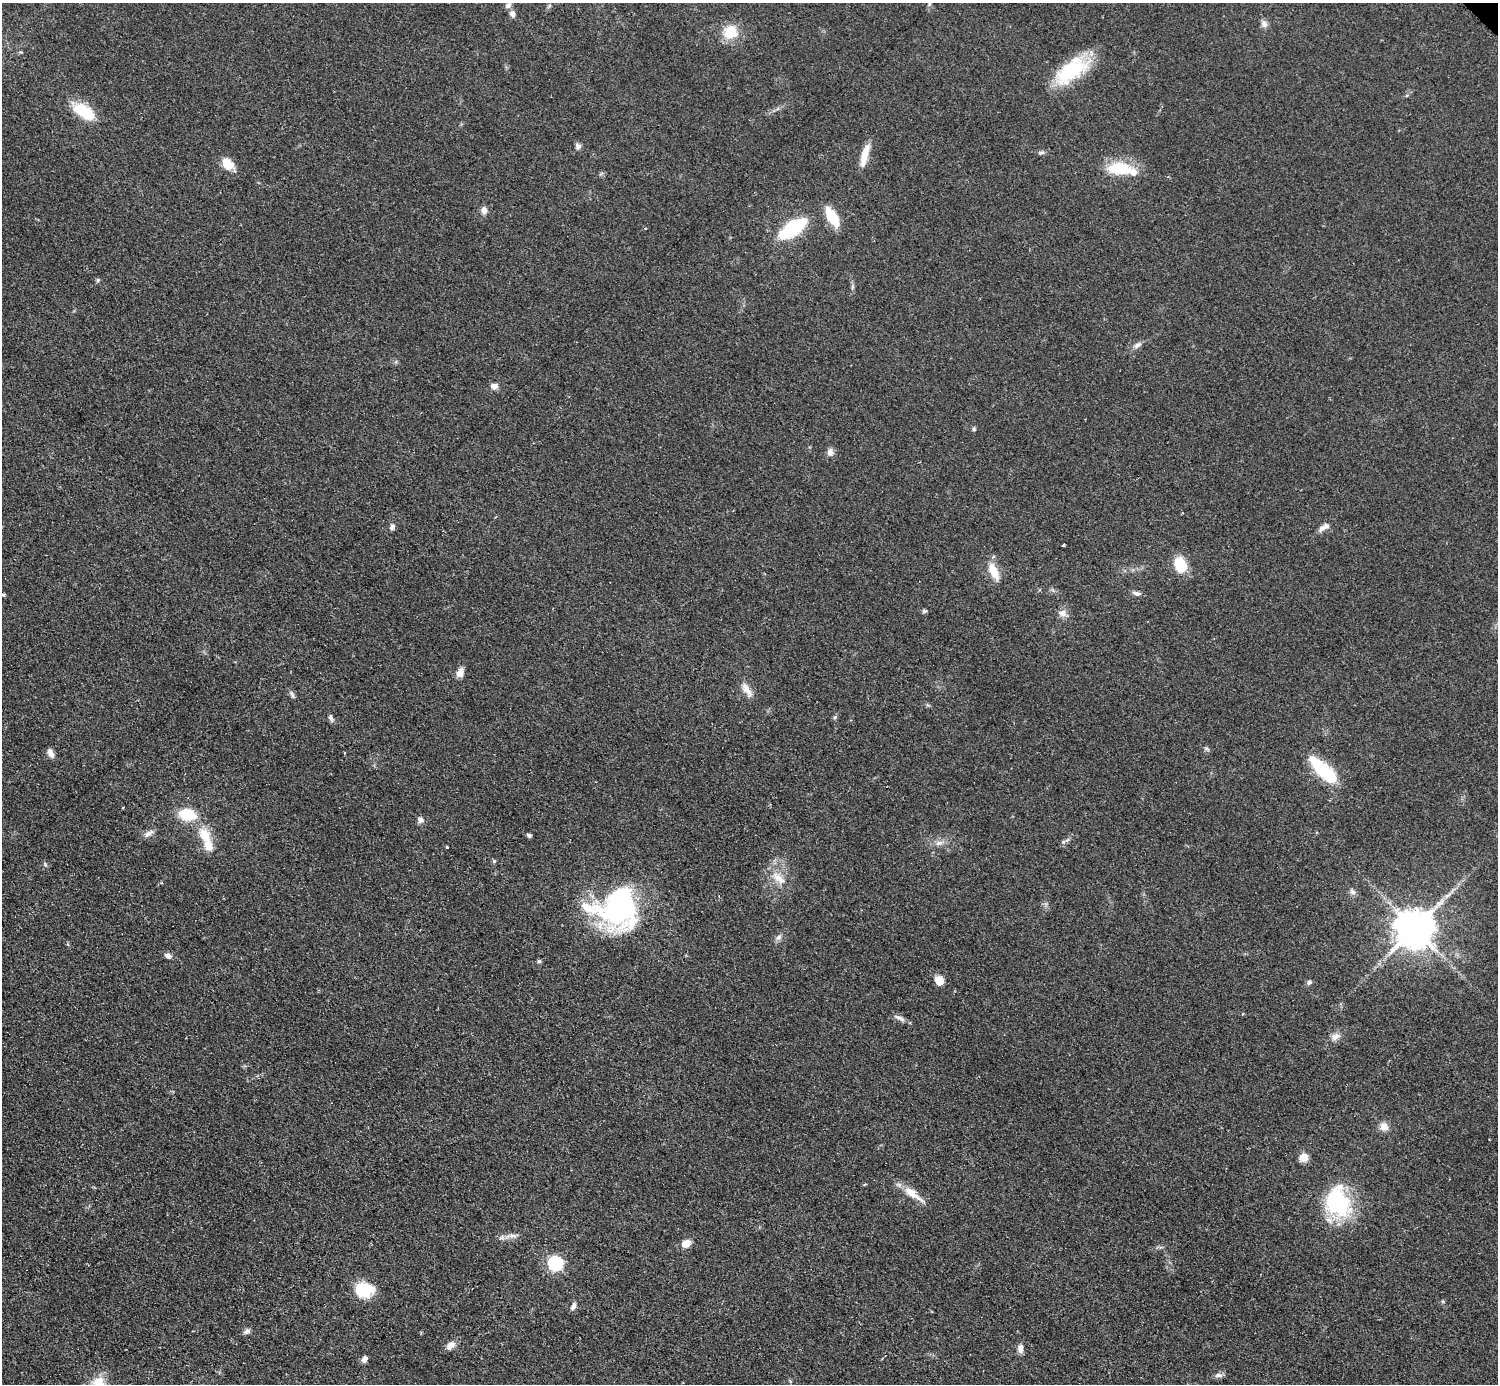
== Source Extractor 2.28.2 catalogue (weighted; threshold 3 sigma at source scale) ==
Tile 7 of 4 x 4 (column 3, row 2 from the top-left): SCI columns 2999-4494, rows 3073-4454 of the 5992 x 5992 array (HDU 1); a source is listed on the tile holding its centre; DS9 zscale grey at full resolution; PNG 1500 x 1386 px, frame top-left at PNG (2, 3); no overlay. Shown black and unused: <1% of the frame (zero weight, under 2 of 3 exposures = <1% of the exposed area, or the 3 px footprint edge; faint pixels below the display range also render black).
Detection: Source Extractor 2.28.2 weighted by HDU 2 'WHT'; one run over the whole footprint, this tile lists its part. Background 0.0555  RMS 0.0074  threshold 0.0333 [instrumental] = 3 sigma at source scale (4.5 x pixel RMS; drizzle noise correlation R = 1.50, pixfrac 1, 0.05/0.05 arcsec/px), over >= 5 px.
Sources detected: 76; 1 inside a brighter object's white glare — not listed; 3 inside a brighter listed object's ellipse — not listed separately; the other 72 listed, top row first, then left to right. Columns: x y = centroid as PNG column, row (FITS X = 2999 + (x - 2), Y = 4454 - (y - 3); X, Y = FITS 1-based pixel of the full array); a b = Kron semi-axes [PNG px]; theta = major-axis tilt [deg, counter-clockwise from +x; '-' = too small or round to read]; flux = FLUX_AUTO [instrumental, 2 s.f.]
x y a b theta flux
508 5 10 8 28 2.9
512 14 9 6 -83 3.1
1264 24 9 8 - 3.1
730 32 16 14 40 19
1070 71 43 20 32 49
84 111 28 14 -33 25
578 146 8 7 - 2.3
1041 152 9 4 18 1.7
865 154 27 7 75 11
228 164 14 9 -48 13
1119 168 31 15 -2 29
484 210 10 7 -86 3.9
832 217 21 8 -57 27
793 228 26 10 34 69
98 280 6 5 - 1.1
852 287 7 4 71 1.2
1137 345 13 6 30 3.3
494 386 9 8 - 3.9
974 429 6 5 - 1.3
830 452 9 8 - 3.6
392 527 8 6 80 2.6
1324 527 18 7 31 4.4
1063 545 3 3 - 3.7
1180 565 15 11 -75 21
994 571 22 9 -65 13
1136 593 12 5 -13 2.5
924 611 7 5 13 1.3
1063 613 11 9 -5 4.4
460 673 11 8 69 5.1
747 690 24 9 -59 7
292 694 10 4 -66 1.9
835 717 6 5 - 1.3
331 718 11 5 -71 2
1206 749 8 5 -37 1.5
50 753 11 6 -62 4.1
1324 771 33 11 -44 56
187 815 14 9 -12 30
421 820 9 8 - 2.8
149 833 15 6 36 3.5
205 835 20 13 -58 16
529 835 6 4 -26 1.5
1063 842 6 5 - 1.5
939 843 11 6 16 3.8
447 847 3 3 - 1.1
45 864 7 4 -47 1.1
778 878 25 11 -42 11
1352 892 10 6 -44 2.3
620 906 43 32 -79 140
587 907 90 26 -27 48
1415 928 11 11 - 2300
778 937 9 7 45 2.7
168 955 8 7 - 2.8
539 961 5 5 - 1.2
939 981 11 9 -56 7.6
1309 982 8 5 27 1.7
899 1018 18 5 -26 3.2
1335 1037 13 9 29 4.6
1384 1126 11 9 -65 5.7
1304 1157 9 8 - 6.8
913 1194 34 8 -37 11
1338 1202 37 27 -76 68
512 1236 14 5 2 3.9
686 1243 9 7 26 8.7
556 1263 6 6 - 120
364 1290 21 17 -2 25
574 1306 10 6 56 3.1
247 1331 7 6 - 2.7
450 1345 12 8 40 5.4
1020 1349 11 7 90 3.7
365 1359 9 6 61 3
1218 1375 11 6 0 2.7
98 1383 18 15 47 13
Isophote crosses this tile's border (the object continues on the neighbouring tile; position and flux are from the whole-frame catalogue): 1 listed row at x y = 98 1383